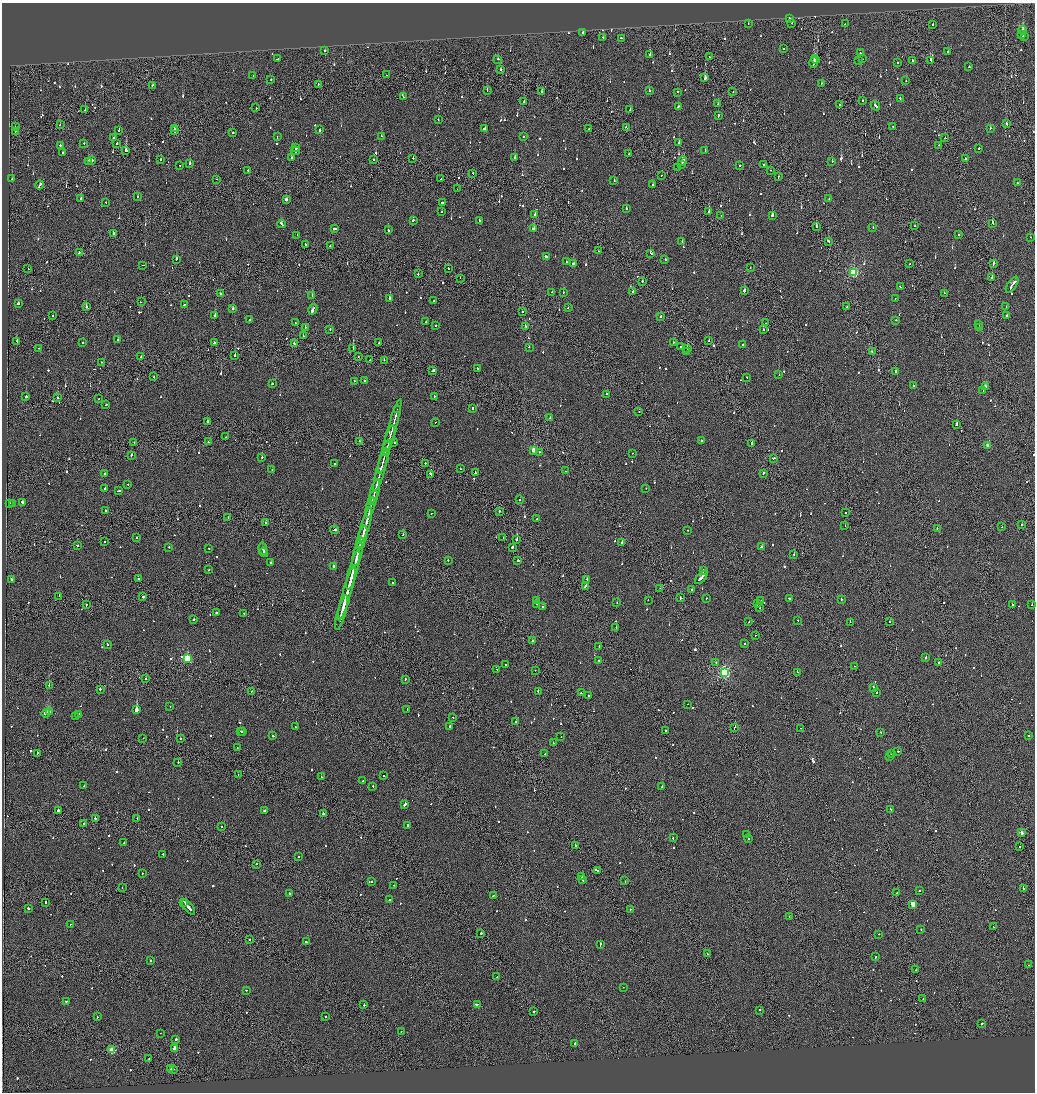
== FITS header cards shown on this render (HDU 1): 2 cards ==
NAXIS1  =                 2065
NAXIS2  =                 2180

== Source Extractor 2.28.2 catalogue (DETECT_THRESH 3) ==
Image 2065 x 2180 px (HDU 1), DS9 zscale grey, zoomed out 1/2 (1 PNG px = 2 x 2 image px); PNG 1037 x 1094 px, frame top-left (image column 1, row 2179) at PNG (2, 3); each listed source drawn as its Kron ellipse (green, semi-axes under 4 px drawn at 4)
Background -0.13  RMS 0.067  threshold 0.201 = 3 sigma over >= 5 px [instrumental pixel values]
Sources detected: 1054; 59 cannot appear on this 1/2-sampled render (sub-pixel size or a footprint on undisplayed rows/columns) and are neither listed nor drawn; of the other 995, the 500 brightest by FLUX_AUTO listed and drawn (495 fainter detections omitted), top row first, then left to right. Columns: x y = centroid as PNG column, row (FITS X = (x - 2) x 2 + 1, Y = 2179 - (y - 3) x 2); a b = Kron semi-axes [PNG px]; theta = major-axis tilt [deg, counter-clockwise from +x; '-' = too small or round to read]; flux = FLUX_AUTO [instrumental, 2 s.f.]
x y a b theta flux
789 18 2 2 - 90
792 23 2 1 - 92
748 24 2 2 - 90
845 24 2 1 - 110
932 25 2 2 - 96
1023 30 4 2 - 110
583 32 3 2 - 140
1022 35 3 2 - 400
1024 36 2 1 - 240
603 37 2 2 - 130
621 38 2 2 - 130
784 48 2 2 - 160
325 50 2 2 - 200
948 51 2 2 - 170
860 53 2 2 - 1600
650 55 2 1 - 1000
709 57 2 2 - 78
278 59 4 2 - 260
498 59 2 2 - 120
815 59 4 3 - 1600
862 59 2 2 - 76
859 61 2 1 - 97
912 61 3 2 - 280
931 61 4 2 - 280
897 62 2 2 - 66
814 63 5 2 - 1800
969 67 2 2 - 280
501 70 2 2 - 340
387 75 2 1 - 140
253 76 2 2 - 75
705 78 2 2 - 580
271 80 2 2 - 73
906 81 2 2 - 120
821 83 2 1 - 76
318 84 2 1 - 79
152 85 2 2 - 89
487 90 2 2 - 75
541 91 2 1 - 95
649 91 2 2 - 73
733 91 2 1 - 89
677 92 2 2 - 76
403 97 2 2 - 160
900 98 2 2 - 270
862 100 2 1 - 660
524 102 2 2 - 130
718 104 2 2 - 76
840 104 2 1 - 170
875 106 5 2 - 350
678 107 2 2 - 210
256 108 2 2 - 230
85 110 2 2 - 74
630 110 3 2 - 150
718 116 3 2 - 110
438 120 2 2 - 92
1007 123 3 2 - 170
60 125 2 2 - 73
15 127 2 2 - 97
893 127 2 2 - 140
175 128 2 2 - 340
484 128 3 2 - 320
626 128 2 1 - 330
990 128 2 2 - 80
588 129 2 2 - 85
119 130 2 2 - 110
319 130 2 2 - 120
15 131 2 2 - 78
175 131 2 2 - 280
233 132 2 2 - 120
381 136 2 2 - 86
523 136 2 2 - 94
277 137 3 2 - 86
114 138 2 2 - 130
945 138 2 2 - 100
117 143 2 2 - 400
679 143 2 2 - 360
84 144 2 2 - 210
60 145 2 2 - 190
939 145 2 1 - 130
296 148 2 2 - 160
979 148 2 2 - 100
705 150 2 2 - 330
125 151 2 2 - 1600
296 151 4 2 - 320
63 153 2 2 - 110
629 154 2 2 - 210
291 158 2 2 - 72
413 158 2 2 - 140
515 158 2 2 - 380
161 159 2 2 - 190
966 159 2 2 - 130
92 160 2 2 - 110
374 160 2 2 - 81
88 161 4 2 - 330
683 161 5 2 - 260
832 162 2 2 - 200
190 163 2 2 - 260
681 164 2 1 - 160
764 164 2 2 - 75
180 165 2 2 - 86
740 165 2 2 - 170
678 167 2 1 - 140
248 170 2 2 - 210
771 170 2 2 - 76
473 173 2 2 - 150
662 175 2 1 - 87
778 177 2 2 - 110
12 179 2 2 - 68
217 179 2 1 - 78
441 179 2 1 - 130
614 181 2 2 - 100
1017 183 2 2 - 170
40 185 4 2 - 290
652 185 2 2 - 210
457 189 2 1 - 150
138 196 2 2 - 76
80 199 3 2 - 220
286 199 2 2 - 99
829 199 2 2 - 72
106 202 2 2 - 230
443 202 3 2 - 240
626 209 2 2 - 78
709 211 2 1 - 190
441 212 2 2 - 110
535 214 2 2 - 350
721 215 2 2 - 74
772 215 2 2 - 190
413 220 2 1 - 190
479 221 2 2 - 230
993 223 3 2 - 500
281 224 4 2 - 270
816 226 2 2 - 340
914 226 2 2 - 78
873 227 2 2 - 100
335 229 4 2 - 240
534 229 2 2 - 390
388 230 3 2 - 210
113 233 2 2 - 120
297 235 2 1 - 230
959 235 2 2 - 470
1030 237 2 2 - 120
682 241 2 2 - 81
828 241 3 1 - 320
305 245 2 2 - 86
330 246 2 2 - 89
598 251 2 1 - 120
79 252 3 2 - 170
651 253 2 2 - 120
546 257 3 2 - 590
176 259 2 2 - 140
665 259 2 2 - 94
566 262 2 2 - 110
993 263 3 2 - 220
573 264 2 2 - 560
910 264 2 2 - 110
143 265 2 1 - 110
750 268 2 1 - 83
28 269 2 2 - 170
448 269 2 2 - 92
854 273 3 3 - 1200
418 274 2 2 - 140
992 277 3 2 - 170
460 278 2 1 - 92
642 281 2 2 - 690
1012 285 9 2 56 750
900 287 2 2 - 270
744 291 2 2 - 840
552 292 2 1 - 120
563 292 2 2 - 86
633 292 2 2 - 74
944 293 2 2 - 110
220 294 2 2 - 280
312 296 2 2 - 110
389 298 2 2 - 280
895 298 2 2 - 71
434 301 2 2 - 77
141 302 2 1 - 180
18 303 2 2 - 720
184 305 3 2 - 91
1006 306 2 2 - 100
86 307 2 2 - 380
847 307 2 2 - 81
568 308 2 2 - 190
233 309 2 2 - 330
313 309 6 2 61 430
522 311 2 2 - 120
215 315 2 2 - 560
1007 315 2 2 - 170
53 316 2 2 - 81
661 317 2 2 - 110
250 320 2 2 - 120
896 320 2 2 - 80
426 322 2 2 - 93
295 323 2 2 - 150
766 323 2 2 - 79
979 324 2 2 - 150
436 326 2 2 - 74
525 326 2 2 - 360
305 327 2 1 - 160
979 328 2 2 - 370
330 329 2 2 - 68
763 330 2 2 - 100
303 336 2 1 - 120
118 340 2 2 - 110
709 340 2 1 - 66
17 341 2 2 - 190
673 342 2 2 - 99
83 343 2 2 - 220
214 343 2 2 - 350
379 343 2 2 - 71
294 344 2 2 - 110
743 344 2 1 - 70
529 347 2 2 - 77
680 347 2 2 - 150
39 348 2 2 - 150
353 348 2 2 - 1100
687 348 2 2 - 180
686 352 3 2 - 440
872 352 2 2 - 91
235 356 2 2 - 300
141 357 2 2 - 100
358 357 2 1 - 90
370 360 2 1 - 100
384 360 2 1 - 110
101 362 2 2 - 88
478 369 3 2 - 130
433 370 3 2 - 200
896 371 2 2 - 390
779 375 2 2 - 68
154 377 2 2 - 97
747 377 2 2 - 75
354 381 2 2 - 110
364 381 2 2 - 68
272 384 2 2 - 160
913 385 2 2 - 72
985 387 3 2 - 470
983 391 2 2 - 110
606 394 2 2 - 160
434 396 2 1 - 71
26 397 2 2 - 480
57 398 2 2 - 98
99 399 2 2 - 97
106 405 2 2 - 78
472 408 2 2 - 190
397 409 2 2 - 140
639 412 2 1 - 110
550 418 2 2 - 230
207 421 2 2 - 200
435 422 2 2 - 68
956 425 2 2 - 360
392 427 29 2 74 2900
225 437 2 2 - 68
389 440 15 1 74 1300
701 440 2 2 - 94
359 441 2 2 - 70
134 442 2 1 - 96
208 442 2 2 - 77
394 443 2 2 - 92
752 444 2 2 - 350
988 446 2 2 - 130
533 450 3 2 - 220
539 452 2 1 - 170
632 453 2 1 - 77
131 455 2 2 - 240
262 457 2 2 - 170
384 457 17 1 75 1300
773 458 3 2 - 220
425 463 2 2 - 100
334 464 2 2 - 91
460 469 2 1 - 84
272 470 2 2 - 120
381 470 22 2 75 2000
566 471 3 1 - 370
475 473 2 2 - 85
763 473 3 2 - 130
104 474 2 2 - 240
431 474 3 2 - 210
127 484 2 1 - 67
646 488 2 1 - 82
105 489 2 2 - 100
119 491 3 2 - 210
375 491 12 2 75 1200
373 497 6 2 73 890
520 500 2 2 - 160
22 502 3 2 - 560
372 502 3 2 - 560
10 503 2 2 - 160
13 504 2 2 - 190
370 507 10 2 75 1800
105 510 2 2 - 140
499 511 2 2 - 230
431 513 2 2 - 70
845 513 2 2 - 95
228 517 2 1 - 73
537 519 2 1 - 120
266 523 2 2 - 84
1021 524 2 1 - 150
366 525 18 2 75 1700
845 526 2 2 - 84
1002 527 2 1 - 99
937 528 2 2 - 77
334 530 4 2 - 370
688 530 2 2 - 110
402 535 2 2 - 180
136 537 2 2 - 80
362 537 11 2 75 1100
503 538 2 2 - 80
517 540 2 2 - 140
104 541 2 1 - 150
622 542 2 2 - 700
360 544 6 2 77 1400
77 545 2 2 - 160
169 547 2 2 - 90
512 547 2 2 - 390
762 547 4 1 - 220
208 548 2 2 - 85
263 549 6 2 -76 770
264 552 5 2 - 400
357 554 12 2 75 1200
794 554 2 1 - 170
448 560 2 2 - 69
518 560 2 2 - 520
271 563 2 2 - 68
334 566 2 2 - 81
353 569 21 2 75 1600
209 570 2 2 - 86
703 570 3 2 - 180
701 577 8 2 47 470
11 579 2 2 - 410
138 579 2 2 - 120
587 579 3 2 - 300
392 583 2 2 - 83
585 586 4 1 - 250
660 588 2 1 - 190
692 589 2 1 - 120
347 592 29 2 74 2300
59 596 2 1 - 69
143 597 2 2 - 220
680 598 2 2 - 160
706 598 2 2 - 77
789 598 2 2 - 150
841 599 2 2 - 160
536 600 2 2 - 330
648 600 2 2 - 72
760 600 2 1 - 210
617 603 2 2 - 69
536 604 2 2 - 69
757 604 2 1 - 84
86 605 2 1 - 160
1012 605 2 1 - 430
1032 605 2 2 - 81
542 607 2 2 - 260
759 607 2 2 - 71
342 612 18 2 75 1300
216 613 2 2 - 260
244 613 2 1 - 110
194 619 2 2 - 210
798 620 2 2 - 140
890 621 2 2 - 190
749 622 2 1 - 150
850 622 2 2 - 120
616 628 2 1 - 93
755 635 2 1 - 110
532 641 2 2 - 100
107 644 2 2 - 130
744 644 2 2 - 68
599 646 3 2 - 140
926 657 2 2 - 220
187 659 3 3 - 1000
598 660 2 2 - 83
716 663 3 1 - 320
938 663 3 2 - 130
506 665 2 2 - 440
855 666 2 1 - 87
497 669 2 2 - 100
535 670 2 1 - 110
724 672 3 3 - 2000
797 672 2 2 - 86
145 678 2 1 - 250
405 679 2 1 - 140
49 685 2 2 - 96
874 687 2 2 - 170
100 689 3 2 - 180
251 691 2 1 - 81
538 691 2 2 - 120
581 693 2 1 - 220
877 693 2 1 - 480
589 695 3 2 - 130
688 704 2 1 - 87
170 706 2 2 - 84
407 709 2 2 - 110
136 710 2 2 - 7900
49 712 2 2 - 1000
46 713 4 2 - 2700
79 714 2 2 - 94
76 717 2 1 - 79
453 718 2 1 - 110
516 722 2 1 - 170
450 726 2 2 - 480
295 727 2 2 - 460
734 728 4 1 - 190
801 728 2 1 - 87
666 731 2 2 - 1100
240 732 2 1 - 88
242 732 2 2 - 130
880 732 2 2 - 400
272 735 2 2 - 91
561 736 2 2 - 120
1028 736 2 2 - 140
143 738 2 1 - 81
180 739 2 2 - 170
553 743 2 2 - 100
237 748 2 1 - 140
898 751 2 1 - 97
37 753 2 1 - 210
545 754 2 2 - 200
891 754 2 2 - 140
889 757 3 2 - 110
178 762 2 1 - 88
238 775 2 1 - 75
384 776 2 2 - 140
321 777 2 2 - 85
363 781 2 2 - 67
84 786 2 2 - 87
373 786 2 2 - 140
662 786 2 2 - 1400
405 804 3 2 - 550
891 809 3 2 - 190
58 810 2 2 - 380
264 811 2 1 - 1700
323 814 2 2 - 220
95 819 2 2 - 240
137 819 2 1 - 180
84 824 2 2 - 70
408 825 2 2 - 150
221 826 2 2 - 74
1022 833 2 2 - 110
747 834 2 2 - 410
673 838 2 2 - 110
748 838 3 2 - 120
124 843 2 2 - 95
576 846 3 2 - 230
1019 846 2 2 - 67
163 854 2 2 - 110
299 857 2 2 - 100
256 864 2 2 - 77
597 871 4 2 - 450
142 873 2 2 - 80
582 877 3 1 - 180
582 879 3 2 - 300
372 881 2 1 - 68
625 881 2 2 - 610
394 885 2 2 - 80
122 888 2 1 - 84
1023 888 4 2 - 230
919 890 2 2 - 160
896 893 2 1 - 70
290 894 2 2 - 220
493 896 2 2 - 130
389 899 2 2 - 110
45 902 2 2 - 180
184 902 3 2 - 220
913 904 3 3 - 240
188 907 9 2 -50 590
28 908 2 2 - 120
630 909 2 2 - 240
789 917 2 2 - 77
70 925 2 2 - 89
993 927 2 1 - 160
921 929 2 2 - 89
481 933 2 2 - 340
879 934 2 1 - 98
250 939 2 1 - 110
306 942 2 2 - 180
600 945 4 2 - 270
707 954 2 2 - 91
876 957 2 2 - 81
150 961 2 2 - 180
1028 965 2 2 - 74
916 970 2 1 - 75
497 977 2 2 - 87
623 987 2 1 - 75
246 990 2 1 - 110
923 998 2 1 - 120
66 1001 2 2 - 120
477 1004 3 2 - 240
364 1005 2 2 - 110
760 1010 2 2 - 100
534 1011 2 2 - 230
325 1016 2 2 - 96
97 1017 2 2 - 99
982 1023 2 2 - 150
401 1031 2 2 - 89
160 1033 2 2 - 66
176 1039 2 2 - 340
575 1043 2 2 - 460
175 1048 3 2 - 280
112 1050 3 3 - 540
149 1059 2 1 - 150
170 1069 2 1 - 100
173 1069 2 2 - 68
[495 fainter detections neither listed nor drawn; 59 sub-pixel or undisplayed-footprint detections neither listed nor drawn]